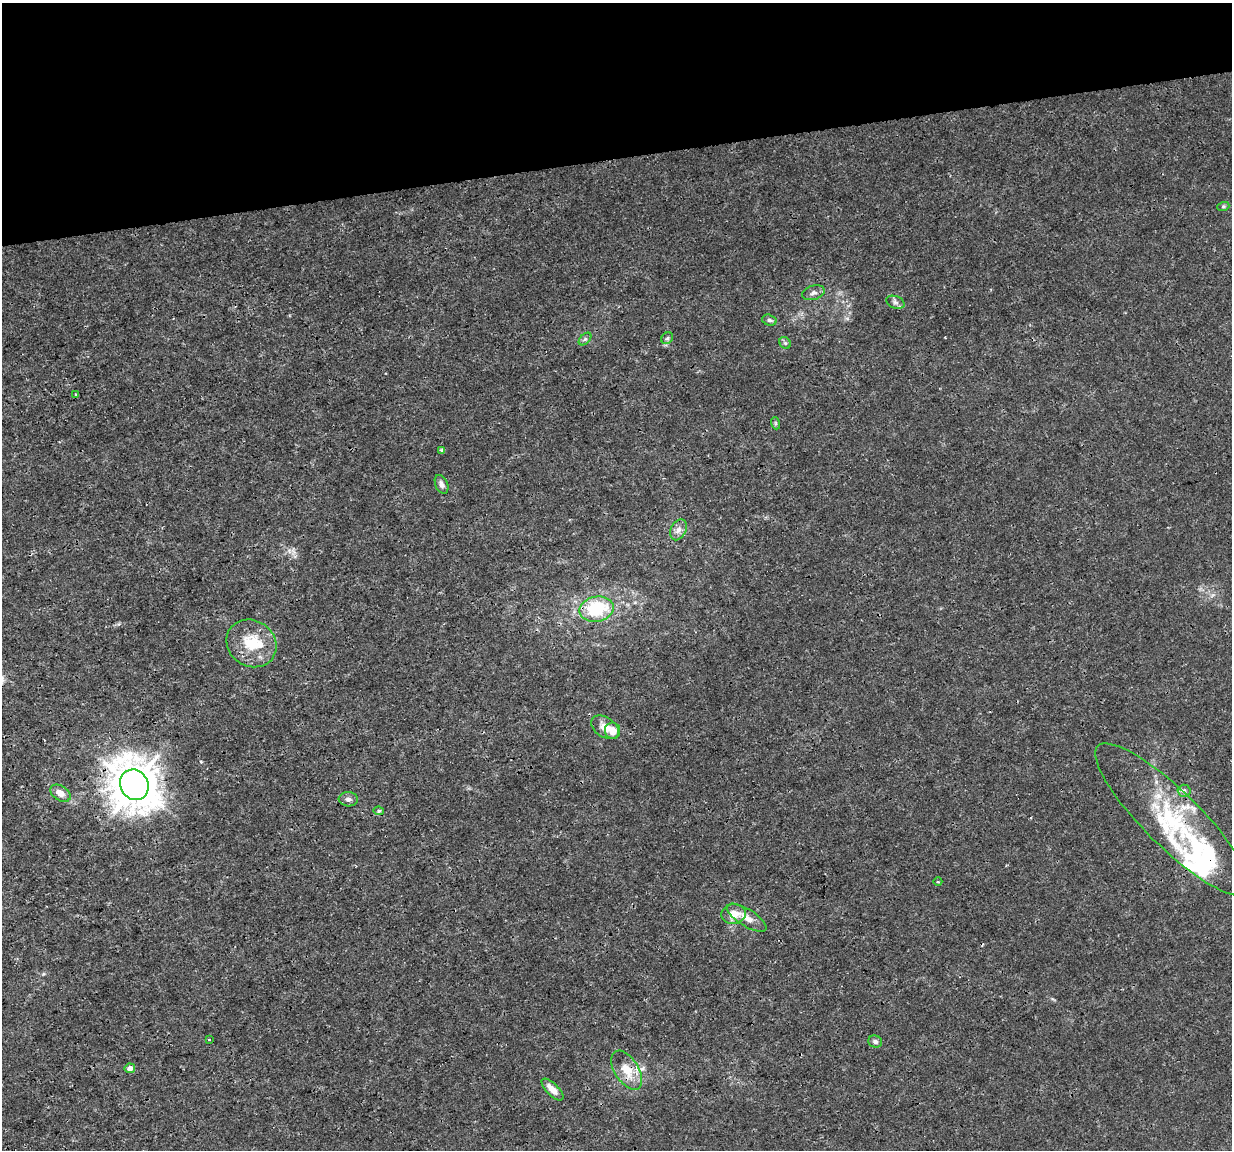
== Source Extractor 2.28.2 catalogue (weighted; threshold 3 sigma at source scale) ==
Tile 3 of 4 x 4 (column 3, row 1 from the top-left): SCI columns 2463-3692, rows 3525-4672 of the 4923 x 4703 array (HDU 1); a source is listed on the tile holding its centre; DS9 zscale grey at full resolution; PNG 1234 x 1152 px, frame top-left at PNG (2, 3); each listed source drawn as its Kron ellipse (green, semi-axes under 4 px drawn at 4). Shown black and unused: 14% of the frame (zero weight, under 3 of 4 exposures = <1% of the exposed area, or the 3 px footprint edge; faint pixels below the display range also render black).
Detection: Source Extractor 2.28.2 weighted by HDU 2 'WHT'; one run over the whole footprint, this tile lists its part. Background 0.00291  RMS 8.1e-04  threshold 0.00363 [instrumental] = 3 sigma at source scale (4.5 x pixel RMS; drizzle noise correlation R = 1.50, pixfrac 1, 0.0396/0.0396 arcsec/px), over >= 5 px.
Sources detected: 36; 2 inside a brighter object's white glare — neither listed nor drawn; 4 inside a brighter listed object's ellipse — not listed separately; the other 30 listed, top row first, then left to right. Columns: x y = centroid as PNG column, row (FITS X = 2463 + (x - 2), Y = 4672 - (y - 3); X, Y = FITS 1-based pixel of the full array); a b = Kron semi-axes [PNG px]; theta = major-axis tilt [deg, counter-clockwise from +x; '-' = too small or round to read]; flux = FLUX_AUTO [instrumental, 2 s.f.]
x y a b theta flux
1223 207 6 4 19 0.11
813 293 11 7 16 0.34
895 302 9 6 -19 0.27
769 320 7 5 -17 0.19
667 338 6 5 - 0.17
585 339 7 4 45 0.16
785 343 6 5 - 0.15
76 394 3 2 - 0.14
775 423 6 4 -72 0.12
442 450 3 3 - 0.37
442 484 10 6 -66 0.31
678 530 11 7 63 0.45
596 609 17 12 11 4.7
251 643 26 23 -35 2.9
605 727 15 9 -33 0.93
613 731 8 7 - 0.95
134 785 16 14 -61 220
1184 791 6 6 - 0.22
60 793 11 7 -33 0.69
348 799 9 7 -5 0.33
379 811 5 4 - 0.17
1172 819 104 28 -45 10
938 882 4 3 - 0.066
734 914 12 10 6 1.1
747 918 23 8 -32 0.88
209 1040 3 2 - 0.097
875 1042 7 6 - 0.25
130 1068 5 5 - 0.43
627 1070 22 12 -58 1.6
552 1089 14 6 -45 0.78
Overlapping masked pixels (flux is a lower limit): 3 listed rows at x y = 134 785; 1172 819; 627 1070